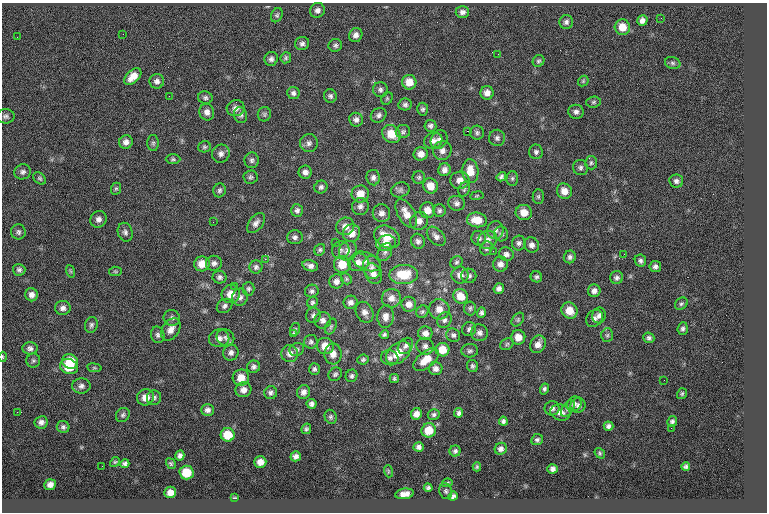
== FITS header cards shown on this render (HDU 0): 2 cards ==
NAXIS1  =                  765
NAXIS2  =                  510

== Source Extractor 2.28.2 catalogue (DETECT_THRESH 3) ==
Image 765 x 510 px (HDU 0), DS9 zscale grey, 1 PNG px = 1 image px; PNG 769 x 514 px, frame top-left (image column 1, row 510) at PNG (2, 3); each listed source drawn as its Kron ellipse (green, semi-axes under 4 px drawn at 4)
Background 0.251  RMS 7.9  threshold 23.6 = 3 sigma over >= 5 px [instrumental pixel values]
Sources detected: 277; all 277 listed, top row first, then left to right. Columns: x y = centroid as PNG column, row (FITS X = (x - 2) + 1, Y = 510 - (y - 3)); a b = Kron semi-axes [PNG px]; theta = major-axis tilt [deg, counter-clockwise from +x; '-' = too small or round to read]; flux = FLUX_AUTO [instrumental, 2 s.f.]
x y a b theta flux
317 10 8 7 - 2200
462 12 7 6 - 2000
277 15 7 5 63 1000
661 18 2 2 - 550
642 20 5 5 - 2300
566 22 7 7 - 1500
622 27 8 7 - 7000
123 34 2 2 - 410
356 35 7 6 - 2100
17 37 2 2 - 1000
302 44 7 6 - 1600
335 45 7 6 - 1300
498 54 2 2 - 310
286 58 5 5 - 930
271 59 7 6 - 1700
538 61 6 5 - 950
673 63 8 6 -17 1300
133 77 10 6 44 4900
157 81 7 7 - 1900
583 81 6 4 47 710
409 82 7 7 - 6300
380 90 7 7 - 1500
293 93 6 6 - 1600
487 93 7 6 - 3000
169 96 2 2 - 450
330 96 7 6 - 1400
205 98 7 6 - 1300
387 98 7 5 56 860
593 102 7 5 3 970
405 104 7 6 - 1400
236 108 9 8 - 2500
423 109 6 5 - 1100
207 112 8 7 - 2700
576 112 8 7 - 1900
264 114 7 6 - 1100
240 115 8 6 -76 1400
379 115 8 7 - 1700
6 116 9 7 1 1600
356 120 7 7 - 2000
430 126 6 6 - 1400
467 131 2 2 - 3800
403 132 7 6 - 1300
477 133 7 7 - 1200
391 134 10 8 -44 8600
497 138 8 8 - 1700
439 140 10 8 60 2200
433 141 9 8 - 2600
126 142 7 6 - 2500
153 143 8 5 89 1200
309 143 9 9 - 2200
204 147 6 5 - 970
442 151 9 9 - 2900
536 152 7 7 - 1400
221 154 9 8 - 2600
421 154 7 6 - 3700
173 159 7 5 0 990
252 160 8 7 - 1600
591 163 7 6 - 1100
580 168 8 7 - 1500
444 170 6 6 - 2500
470 171 12 8 -86 7300
23 172 8 7 - 1800
305 172 6 6 - 2300
250 177 7 6 - 1200
419 177 6 6 - 1000
501 177 5 4 - 1200
40 178 7 5 -39 970
373 178 8 6 -83 1900
512 178 7 5 88 1100
460 180 9 8 - 4200
676 181 7 6 - 1700
430 186 7 7 - 6200
321 187 7 6 - 1400
116 189 6 5 - 820
464 189 7 5 69 970
220 190 7 6 - 1200
400 190 9 7 20 1600
564 191 8 7 - 4800
360 194 8 8 - 5800
477 196 7 3 9 560
538 197 7 5 90 1000
457 203 8 7 - 1800
360 206 9 8 - 2000
297 210 6 6 - 1500
427 210 8 7 - 4800
439 211 6 6 - 1200
381 213 9 8 - 2700
406 213 16 8 -61 5300
524 213 8 7 - 6100
98 219 8 8 - 2400
477 220 10 7 -7 8000
419 221 9 8 - 3100
213 222 2 2 - 1100
256 223 11 7 52 2500
345 226 9 8 - 3700
495 230 9 8 - 2100
18 232 7 7 - 1500
125 232 9 7 -75 1800
351 233 9 8 - 5500
501 234 7 7 - 1400
436 236 11 7 -47 2400
295 237 8 7 - 1700
387 237 14 10 -32 8800
479 238 7 7 - 1700
488 240 10 8 32 2900
418 241 7 7 - 1800
335 243 3 2 - 1000
386 243 10 8 12 4300
519 243 7 7 - 1600
532 245 8 7 - 2300
486 248 7 6 - 1200
320 250 6 5 - 1000
341 250 9 8 - 2000
348 251 10 9 - 2800
493 251 2 2 - 1900
385 252 9 6 62 1800
506 254 7 6 - 1800
624 254 2 2 - 1000
570 257 6 6 - 1500
265 259 2 2 - 6400
366 261 15 8 -23 3200
640 261 6 5 - 1400
358 262 10 9 - 3500
457 262 6 5 - 1000
214 263 8 7 - 1900
202 264 8 7 - 6000
342 264 8 8 - 8600
500 264 7 7 - 2600
310 266 8 5 -15 2100
655 266 6 5 - 1700
256 267 6 6 - 1400
372 267 11 9 -80 3200
19 270 6 6 - 1300
70 271 6 4 -71 670
115 271 6 4 5 710
373 274 10 8 -63 3100
404 275 14 10 3 14000
460 275 8 8 - 3300
469 276 7 7 - 1700
219 277 7 6 - 1500
536 277 6 5 - 1100
617 278 6 6 - 1400
346 279 6 5 - 790
336 281 7 7 - 2400
235 287 2 2 - 270
248 289 7 6 - 1100
499 289 5 5 - 1900
312 291 7 6 - 1400
594 291 6 6 - 2300
231 294 9 9 - 5700
31 295 6 6 - 2500
460 296 7 7 - 6700
240 297 8 8 - 1900
391 298 10 9 - 3500
312 302 6 5 - 990
350 302 7 6 - 2000
409 304 7 7 - 3500
681 304 7 5 42 1000
225 306 8 6 37 1600
63 308 8 7 - 2100
470 308 7 6 - 1000
439 309 10 10 - 4900
569 311 8 7 - 6700
365 312 11 8 -62 2800
422 312 6 5 - 970
481 313 5 4 - 1200
313 315 8 7 - 1500
599 315 8 7 - 1900
386 317 11 8 89 3300
172 318 8 7 - 1600
594 318 9 7 52 2100
323 320 8 8 - 2300
444 320 8 6 57 1700
518 320 8 5 51 1000
91 325 8 6 75 1400
331 327 8 5 63 1000
171 329 12 8 57 3800
295 329 6 5 - 850
469 329 7 6 - 1400
683 329 6 5 - 1300
425 333 7 7 - 2700
479 333 8 8 - 2300
294 334 3 3 - 920
158 335 8 6 -77 1500
384 335 4 4 - 970
453 335 7 6 - 1400
607 335 7 5 87 1100
225 337 9 8 - 1800
518 337 7 7 - 5600
219 338 10 9 - 2900
649 338 5 5 - 1400
311 342 7 6 - 1300
507 344 7 5 30 950
538 344 9 7 61 3500
325 346 8 8 - 6100
405 346 9 6 49 1900
425 346 9 8 - 2200
30 348 7 6 - 1700
297 349 7 6 - 1200
442 350 7 7 - 8500
470 351 8 7 - 1400
231 353 8 7 - 2000
398 353 14 9 38 9200
290 354 8 8 - 3000
333 354 10 8 88 3600
3 357 5 3 - 480
390 358 9 7 -13 2000
363 360 6 5 - 990
426 360 15 8 39 8500
33 361 7 7 - 1100
70 362 8 7 - 11000
473 366 6 5 - 1100
69 367 9 7 -19 11000
253 367 6 6 - 1600
94 368 7 3 -8 620
314 369 6 5 - 1200
436 369 6 6 - 2400
335 374 7 6 - 1100
352 376 6 5 - 1200
241 378 8 8 - 5400
394 378 4 4 - 870
664 380 2 2 - 750
81 386 9 7 2 2100
545 389 5 4 - 1200
243 390 8 7 - 3000
303 392 7 6 - 2300
271 393 6 6 - 1400
682 394 6 4 56 810
146 397 8 8 - 4800
154 398 7 7 - 1400
311 404 5 5 - 1700
574 404 8 7 - 1900
578 405 8 7 - 1700
552 408 7 7 - 1900
568 408 9 5 55 1500
208 410 6 6 - 1900
17 412 2 2 - 420
560 412 10 8 -16 3600
459 413 5 4 - 1300
416 414 6 5 - 3100
123 415 7 6 - 1300
434 415 6 5 - 1200
331 417 7 6 - 1100
503 421 4 4 - 1200
672 421 5 4 - 1200
41 422 6 6 - 2000
608 426 5 4 - 1500
63 427 6 6 - 1300
671 428 2 2 - 1500
306 429 5 4 - 900
429 430 7 7 - 9400
228 435 7 6 - 9400
537 440 6 5 - 1300
419 447 5 4 - 1600
501 449 6 5 - 1900
455 451 5 5 - 1300
600 453 6 4 -50 720
180 455 5 4 - 1500
296 456 5 5 - 1800
115 462 5 4 - 620
260 462 6 5 - 3400
125 464 4 4 - 1300
171 464 5 4 - 790
102 466 2 2 - 310
477 467 4 4 - 680
686 467 4 4 - 1100
553 469 5 4 - 1500
388 471 6 4 -72 610
186 473 7 7 - 12000
447 483 5 3 - 830
50 485 6 5 - 2600
428 488 4 3 - 970
446 491 8 6 -75 1100
170 492 6 5 - 3100
404 494 9 5 9 3100
453 496 5 4 - 1300
235 498 3 2 - 400
At the frame edge (FLAGS 8, measured only in part): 1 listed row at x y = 3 357